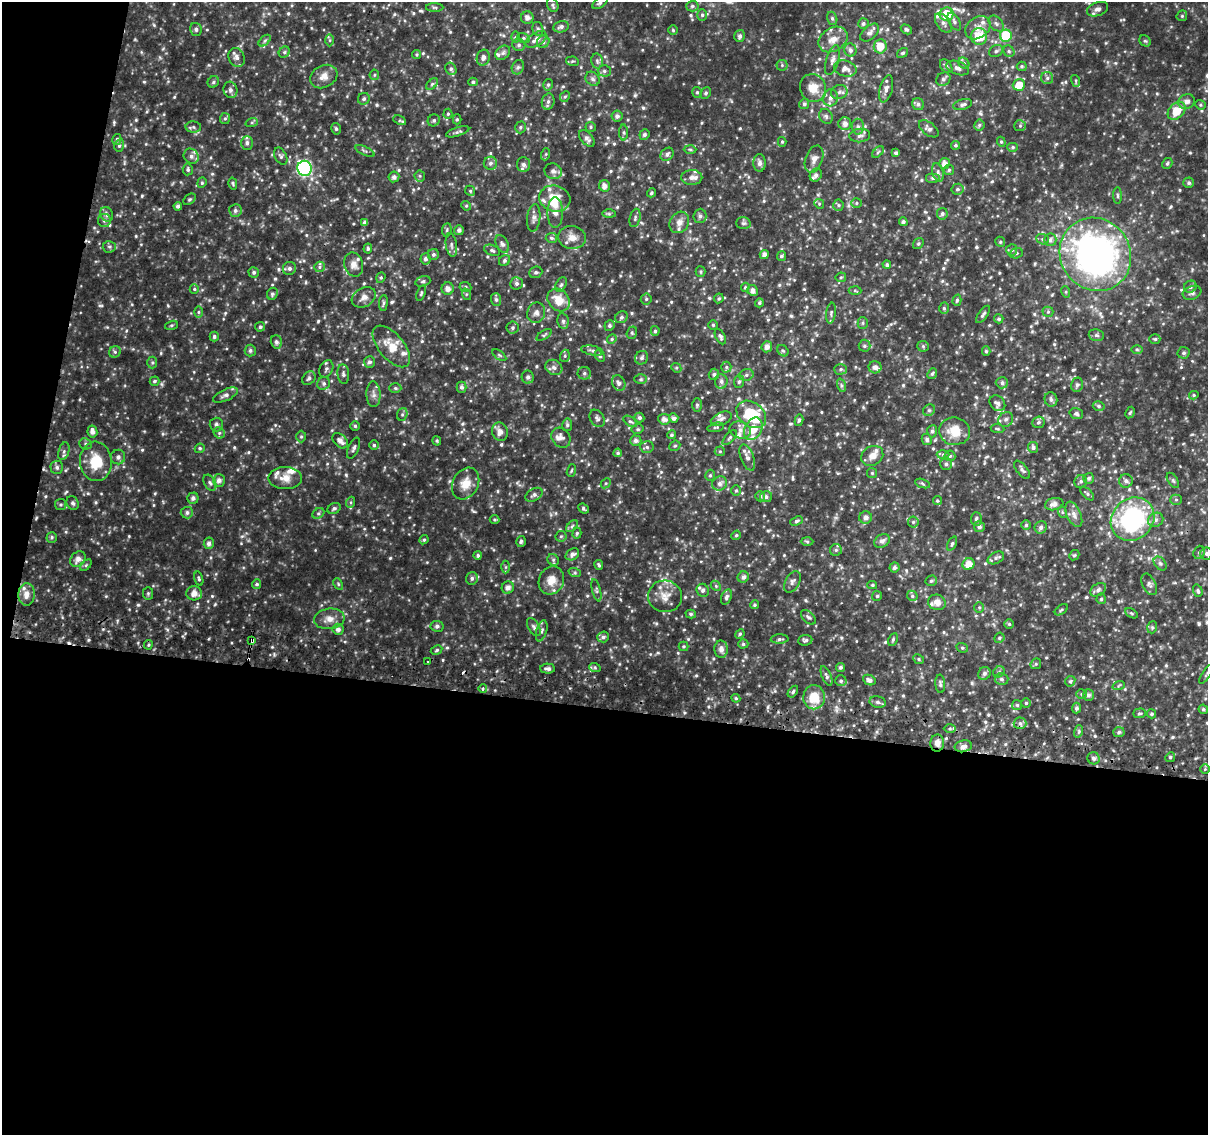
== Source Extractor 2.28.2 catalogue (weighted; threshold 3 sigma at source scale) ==
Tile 13 of 4 x 4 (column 1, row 4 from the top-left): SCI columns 5-1210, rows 263-1395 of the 4843 x 5116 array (HDU 1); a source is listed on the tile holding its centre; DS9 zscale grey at full resolution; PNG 1210 x 1137 px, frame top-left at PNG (2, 2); each listed source drawn as its Kron ellipse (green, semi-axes under 4 px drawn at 4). Shown black and unused: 41% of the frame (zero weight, under 2 of 3 exposures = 2% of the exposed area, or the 3 px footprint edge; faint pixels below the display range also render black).
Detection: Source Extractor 2.28.2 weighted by HDU 2 'WHT'; one run over the whole footprint, this tile lists its part. Background 0.117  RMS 0.014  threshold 0.0622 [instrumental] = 3 sigma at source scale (4.5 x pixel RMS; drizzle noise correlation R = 1.50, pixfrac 1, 0.0396/0.0396 arcsec/px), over >= 5 px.
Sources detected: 760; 1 inside a brighter object's white glare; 5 cosmic-ray / hot-pixel residue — neither listed nor drawn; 26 inside a brighter listed object's ellipse — not listed separately; of the other 728, all 500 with FLUX_AUTO >= 1.89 (the completeness limit of this list) listed and drawn (228 fainter detections not listed), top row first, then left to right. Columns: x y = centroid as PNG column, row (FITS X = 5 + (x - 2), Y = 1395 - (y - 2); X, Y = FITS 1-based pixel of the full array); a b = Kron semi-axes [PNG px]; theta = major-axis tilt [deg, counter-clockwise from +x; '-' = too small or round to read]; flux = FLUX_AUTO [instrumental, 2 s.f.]
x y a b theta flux
600 3 9 5 36 3.4
553 5 7 5 -63 2.9
692 6 6 5 - 2.5
435 7 9 4 -1 2.3
1098 9 11 6 20 5.4
947 14 7 6 - 49
702 15 6 5 - 2.6
1182 16 6 5 - 2
527 18 6 6 - 5.5
832 18 7 5 -74 2.5
954 21 10 5 -60 4.2
943 23 11 6 -53 7
863 24 5 5 - 3.1
996 24 9 6 -49 4.4
561 27 8 5 12 4.4
978 28 14 10 36 12
196 29 6 5 - 3.3
538 29 7 5 -74 2.8
906 29 6 4 -30 2.7
673 30 5 5 - 2
870 33 11 6 42 5.4
740 36 6 5 - 3.9
979 36 8 8 - 37
1006 36 6 6 - 73
516 37 6 4 89 1.9
523 38 6 5 - 2.4
536 39 12 6 32 8.9
833 39 15 11 33 16
330 40 6 4 -89 2.1
265 41 7 4 44 2.9
1145 41 6 5 - 2.1
543 42 6 6 - 3.6
519 45 6 6 - 3.3
880 46 7 6 - 20
850 50 6 6 - 4.6
996 51 7 5 29 2.7
1009 51 6 5 - 2.7
284 52 6 5 - 2.6
503 53 8 6 45 4
903 53 6 4 36 2.3
417 55 4 4 - 1.9
237 57 10 8 -62 6.1
483 58 8 6 74 6
832 60 15 6 74 6.7
572 61 6 4 -9 2
597 61 7 5 -76 3.2
964 63 6 5 - 2.6
782 65 5 5 - 2.1
946 66 7 5 -52 3.6
1022 66 5 5 - 2.4
518 67 7 6 - 3.1
845 68 11 8 -15 9.2
958 68 12 6 -20 5.9
451 69 6 5 - 3.2
604 71 6 5 - 3.1
374 75 5 4 - 2
324 76 14 11 28 12
1047 78 6 6 - 3.3
593 79 7 6 - 4
943 79 7 6 - 3.5
1076 81 6 4 -73 2
213 82 6 5 - 2.9
473 82 4 4 - 2
432 84 7 4 45 2.4
548 85 6 4 74 2.5
1019 85 6 5 - 21
813 88 14 13 - 20
886 89 14 6 76 6.7
230 90 8 7 - 5.1
697 92 5 4 - 2.4
839 92 8 7 - 4.9
706 93 6 5 - 2.6
565 97 6 4 65 1.9
831 98 9 7 74 6.3
364 99 6 5 - 3.1
548 102 8 6 74 4.2
1186 102 8 7 - 6.8
804 104 5 5 - 3.4
918 104 6 5 - 3.7
963 105 10 5 15 4.3
1200 105 5 4 - 2
1177 111 10 7 45 28
448 114 5 4 - 2.2
617 116 5 5 - 4.6
826 116 8 6 -57 3.5
225 119 5 5 - 2.4
457 119 5 4 - 2.5
400 120 7 4 -25 2.1
434 120 6 5 - 2.9
252 122 6 4 19 2
845 124 6 6 - 7.2
979 125 5 5 - 2.1
1020 126 6 5 - 2.1
193 127 8 5 -1 3.2
520 127 6 5 - 2.5
591 127 5 5 - 2.3
858 127 8 6 89 4
336 129 6 4 -74 2.2
929 129 11 6 -38 5.5
458 132 12 4 18 3.4
624 132 8 4 -90 2.8
644 135 5 4 - 3.4
860 136 10 6 6 4.9
587 138 10 5 -48 5.2
117 139 5 4 - 2.4
782 142 5 4 - 2.1
1001 142 5 4 - 2
247 143 7 6 - 4.5
955 145 4 4 - 2.2
119 146 6 5 - 2.7
1013 147 5 4 - 2.2
690 149 6 4 -2 2.1
365 151 10 3 -25 2.3
878 152 7 4 45 2.1
896 153 4 3 - 3.2
546 154 6 4 71 2
667 154 7 5 42 4.2
191 156 8 7 - 5.7
281 156 9 5 -62 3.5
814 159 14 8 70 9
490 163 6 6 - 5.3
760 163 8 6 89 5.4
944 163 5 5 - 8.3
1167 164 6 4 59 2.6
523 165 7 6 - 5.5
305 168 7 7 - 220
188 169 6 5 - 2.7
949 170 5 5 - 2.2
553 171 9 7 -19 5.2
938 172 9 5 -75 3.8
816 175 7 5 56 4.5
420 176 6 5 - 2.3
394 177 5 5 - 4.9
692 177 11 7 1 7
933 178 7 5 0 3.5
202 183 5 4 - 2.1
1189 183 5 5 - 3
233 184 6 4 -74 1.9
604 186 6 5 - 7.1
957 189 6 5 - 3
470 191 5 4 - 2.2
651 193 5 4 - 2
1118 196 8 4 -89 2.4
189 199 7 5 40 2.3
555 199 16 13 -16 25
856 203 5 5 - 2
819 204 5 4 - 1.9
838 205 5 5 - 2.3
178 206 4 4 - 4.4
466 206 5 4 - 2
235 210 6 6 - 4
555 213 15 7 -90 10
107 214 7 6 - 4.2
609 214 7 4 0 2.1
942 214 6 5 - 3.5
700 216 7 6 - 4.5
534 218 14 6 84 6.2
635 218 9 5 76 3
104 220 6 6 - 4
365 222 4 4 - 4.4
679 222 11 9 61 9.2
903 222 4 4 - 3.6
743 223 7 6 - 3.1
447 230 7 4 82 2.3
459 230 5 5 - 4.1
572 237 14 11 -6 12
551 238 6 5 - 3
1043 239 6 5 - 2.8
1050 240 6 6 - 4.5
1000 242 5 4 - 2
502 244 9 6 -62 4
918 244 6 4 53 1.9
451 245 12 5 -83 4.4
109 247 7 5 5 2.8
368 249 5 4 - 2.6
492 250 8 5 -23 3.2
1012 250 6 5 - 2.4
1016 253 6 5 - 2.4
433 254 5 5 - 2.8
1095 254 37 35 -53 550
764 255 4 4 - 6.9
781 256 5 4 - 2.9
425 259 5 5 - 4
505 260 6 5 - 3
354 265 12 9 -75 9.5
887 265 4 4 - 3.1
320 267 5 5 - 2.9
289 268 7 6 - 4.3
254 272 5 5 - 3
536 272 7 5 22 3
701 272 5 5 - 2.1
841 277 5 5 - 1.9
381 278 5 4 - 1.9
423 281 8 5 18 2.9
517 283 6 6 - 3.6
561 285 8 5 62 2.8
465 287 6 5 - 2.4
745 287 5 4 - 1.9
1190 287 6 6 - 3.6
194 289 5 4 - 2
448 289 6 6 - 7.4
752 290 5 5 - 6.5
855 290 6 4 -3 2
1066 292 6 4 -73 1.9
421 293 8 4 71 2.1
1192 293 9 6 19 4.1
272 294 6 5 - 2.7
466 294 6 4 -73 1.9
364 297 13 9 29 8.6
719 298 5 4 - 2.2
646 299 5 5 - 2.1
496 300 6 5 - 3.2
559 300 12 10 -46 22
957 300 5 4 - 2.1
383 303 8 4 84 2.8
759 303 4 4 - 2.6
944 308 5 5 - 2.4
198 312 6 4 90 1.9
1048 312 5 5 - 2.1
536 313 10 9 - 6.6
831 313 10 5 81 3.2
983 314 10 4 56 3.3
621 317 6 5 - 3.1
999 319 4 4 - 2.9
563 321 8 5 -80 3.8
863 323 5 5 - 2.2
171 325 6 4 19 1.9
713 325 4 4 - 2
609 326 5 5 - 2.8
260 327 5 4 - 3
513 328 6 6 - 3.1
655 331 5 4 - 2.5
632 333 6 5 - 2.4
544 335 8 4 33 2.4
1096 335 8 5 -15 3.2
214 336 5 4 - 2.8
720 337 8 4 -62 3.2
612 339 5 4 - 1.9
1155 339 5 4 - 2.2
276 342 6 5 - 3.6
391 346 25 12 -50 29
864 346 6 6 - 2.9
923 346 5 5 - 2.1
767 347 5 5 - 7
1137 349 6 4 -1 2
250 350 6 5 - 3.4
592 351 11 5 -10 3.7
783 351 6 5 - 2.2
986 351 4 4 - 2.2
115 352 6 5 - 2.7
1184 353 6 6 - 3.4
499 355 8 4 -36 2.1
565 356 6 5 - 2.3
600 356 6 4 -60 2.2
642 358 7 6 - 3.6
152 362 6 5 - 2.1
369 362 6 5 - 4
554 367 9 7 -30 5.5
726 367 5 5 - 2.4
875 367 6 6 - 5.1
676 368 5 4 - 1.9
326 369 9 6 63 4.5
841 369 6 5 - 3
584 373 7 6 - 3.4
932 373 6 4 51 2.5
343 374 10 6 -83 3.9
714 374 5 5 - 2.6
746 375 7 5 16 3.5
528 377 6 6 - 4.4
309 378 7 5 46 3.7
641 379 6 5 - 2.2
154 381 5 4 - 2.6
721 381 7 6 - 4.2
739 382 6 5 - 2.7
324 383 7 6 - 3.6
619 383 8 6 -59 4.9
1002 383 6 5 - 3.7
841 385 7 4 -72 2.6
1077 385 7 6 - 3.8
462 387 5 5 - 3.6
395 388 6 5 - 2.3
373 394 13 7 -88 7.2
225 395 13 5 25 5.5
1194 395 5 4 - 2.2
1051 399 7 6 - 3.8
997 403 9 7 -46 5.4
697 405 7 5 -90 2.6
1099 406 6 4 -17 2.6
929 410 6 5 - 2.8
1130 413 6 4 62 2
402 414 6 5 - 2.5
751 414 16 12 -37 79
1076 414 7 5 -18 3.2
597 418 9 6 -56 4
639 418 5 4 - 3.2
674 418 5 4 - 4.8
664 419 6 5 - 6.7
721 419 11 6 26 5.1
1006 419 8 7 - 4.4
799 420 6 4 78 2.3
630 421 8 4 -33 2.7
1038 422 6 5 - 3
216 424 7 6 - 3.4
567 425 6 5 - 2.7
355 426 4 4 - 2.3
716 427 8 4 13 2.7
638 429 6 5 - 2.6
753 429 12 8 63 19
998 429 7 4 -7 2
740 430 11 8 -13 8.3
92 431 6 5 - 6.9
932 431 6 5 - 3.2
954 431 15 13 -7 26
500 432 9 8 - 8.9
219 433 6 5 - 2.6
671 435 4 4 - 2.8
301 437 6 5 - 2.2
561 438 11 8 -52 5.6
730 438 9 4 47 2.9
927 440 5 5 - 3.8
340 441 9 6 -44 7.5
437 441 4 3 - 2.1
636 441 6 5 - 5.4
85 444 6 5 - 2.8
374 445 5 5 - 2.4
675 446 6 5 - 2
647 447 7 6 - 3
1033 447 5 5 - 3.9
200 448 5 4 - 2.6
354 448 11 5 66 4
64 451 9 5 73 3.9
720 451 5 5 - 2
618 453 4 4 - 2.1
943 454 6 4 2 2.5
872 456 11 9 30 10
950 456 5 5 - 2.5
118 457 7 7 - 4.8
747 457 14 6 -68 8
96 461 20 16 -84 39
946 464 6 6 - 3.6
57 467 6 6 - 4.1
571 470 6 4 70 1.9
1022 470 11 5 -50 4
872 473 5 5 - 1.9
710 475 6 4 74 2.5
285 478 17 11 1 14
1089 478 5 5 - 3.1
219 480 6 6 - 5.9
1173 480 8 4 -57 2.7
1081 481 7 6 - 2.9
1126 481 7 6 - 5
210 483 9 5 -59 3.7
466 483 17 13 62 19
606 483 6 4 43 2
719 483 7 7 - 6.1
922 483 8 3 -19 2.1
736 490 5 5 - 2
1087 494 8 4 -45 2.6
534 495 9 6 31 4.3
760 496 5 5 - 3
766 497 6 5 - 4
193 498 5 5 - 4.4
1176 500 5 5 - 2.4
937 501 4 4 - 2
351 502 5 3 - 1.9
73 503 7 6 - 3.4
61 504 5 5 - 2.5
1054 504 9 6 11 8
334 508 7 5 29 2.8
583 509 5 3 - 2.3
1062 512 6 4 -71 1.9
187 513 6 5 - 4.4
318 513 6 5 - 2.4
1074 514 14 7 -66 7.9
866 518 6 6 - 5.4
976 519 7 5 89 3.4
1133 519 23 20 43 180
495 520 5 4 - 1.9
1156 520 8 6 38 5.1
797 521 7 4 21 2.8
913 522 5 5 - 2.2
1026 525 5 5 - 2.3
572 526 7 4 46 2.5
979 527 5 5 - 4.1
1041 527 6 6 - 4.4
577 533 5 4 - 2.2
736 535 5 4 - 2
561 536 5 5 - 2.2
52 537 5 5 - 2.3
424 540 5 4 - 2.2
882 541 8 6 32 5.6
521 542 5 4 - 2.4
807 542 6 4 -2 1.9
209 543 6 5 - 5.2
952 544 7 4 65 2.5
836 550 6 6 - 2.7
1199 552 7 5 68 3
572 554 7 5 34 4.8
1207 554 6 6 - 3.4
478 555 4 4 - 2.8
1074 555 5 4 - 1.9
996 558 9 5 28 3.4
78 559 9 6 49 8.6
553 560 6 5 - 2.7
968 564 6 5 - 13
1160 564 8 5 -49 3.1
86 565 7 4 45 2.2
599 565 5 3 - 2.4
506 567 6 4 90 2.2
894 568 5 5 - 3.6
575 573 6 4 -18 2.1
743 577 6 5 - 5.2
472 578 6 5 - 3.6
199 579 7 4 -73 2.2
551 580 14 12 64 18
931 581 6 5 - 2.5
792 582 11 7 61 5.1
257 584 5 4 - 2.9
338 584 6 4 -62 2
1149 584 11 6 -63 4.6
872 585 5 4 - 2.1
716 586 6 4 -47 2.1
508 588 6 6 - 6.8
596 590 11 3 -75 2.6
703 590 6 6 - 4.1
1098 590 8 6 35 4.4
1198 591 6 4 -72 2.9
148 593 6 5 - 2.3
194 593 8 7 - 11
27 594 11 8 86 11
665 596 17 16 - 18
877 596 5 5 - 2.1
912 596 5 4 - 2.3
726 597 8 5 70 4.1
1101 599 5 4 - 2.3
937 602 9 7 -19 8.8
754 605 4 4 - 2.2
979 607 5 5 - 2
1061 610 7 4 36 2
1131 613 7 4 -31 2
691 614 5 4 - 2.5
808 617 9 5 -43 3.3
329 619 15 10 6 12
1009 624 5 5 - 2.1
437 626 6 5 - 3.9
534 627 10 5 -61 3.8
1152 627 6 5 - 2.3
338 629 6 5 - 5
542 631 11 5 75 3.9
740 634 5 4 - 1.9
603 637 6 5 - 3.2
999 638 5 5 - 2.6
780 639 9 4 1 2.9
893 639 7 4 64 2.2
252 640 4 3 - 18
805 640 7 5 7 3.1
743 644 5 4 - 2.4
148 645 5 4 - 2.1
683 646 5 5 - 2
962 648 6 4 -21 2.2
721 649 8 6 -88 6.9
437 650 6 4 28 2.3
919 659 5 4 - 2
428 662 3 3 - 3.9
1036 664 6 5 - 2
840 667 4 4 - 3.1
595 668 6 4 -19 2.1
548 669 7 5 -2 4.2
999 672 6 5 - 2.3
984 673 6 6 - 4.1
1207 674 11 3 56 2.1
826 676 10 4 -67 3.8
1001 679 7 6 - 3.6
869 680 7 5 -26 5
841 681 6 5 - 2.6
1070 681 6 4 44 1.9
940 684 9 5 -87 3.2
1119 685 6 4 20 2
483 689 4 4 - 2.8
793 692 6 4 53 2.5
1081 694 5 5 - 2.2
1088 695 6 5 - 4.3
814 697 12 11 - 28
736 698 4 4 - 2
878 702 8 5 -12 3.8
1026 703 4 4 - 2.3
1017 705 5 5 - 2.3
1077 708 5 4 - 3.4
1203 709 5 4 - 2.5
1139 713 6 5 - 2.2
1152 714 4 4 - 2.8
1020 723 6 6 - 4
950 728 6 4 0 2.7
1079 731 6 4 73 2.2
1119 732 6 5 - 2.8
937 743 8 7 - 7.6
963 746 9 6 11 6.6
1170 757 5 4 - 2.4
1094 758 6 6 - 3.7
1205 769 4 4 - 1.9
Overlapping masked pixels (flux is a lower limit): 2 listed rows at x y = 252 640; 937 743
Isophote crosses this tile's border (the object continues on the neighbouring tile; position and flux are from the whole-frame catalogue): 4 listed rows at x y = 600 3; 553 5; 1207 554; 1207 674